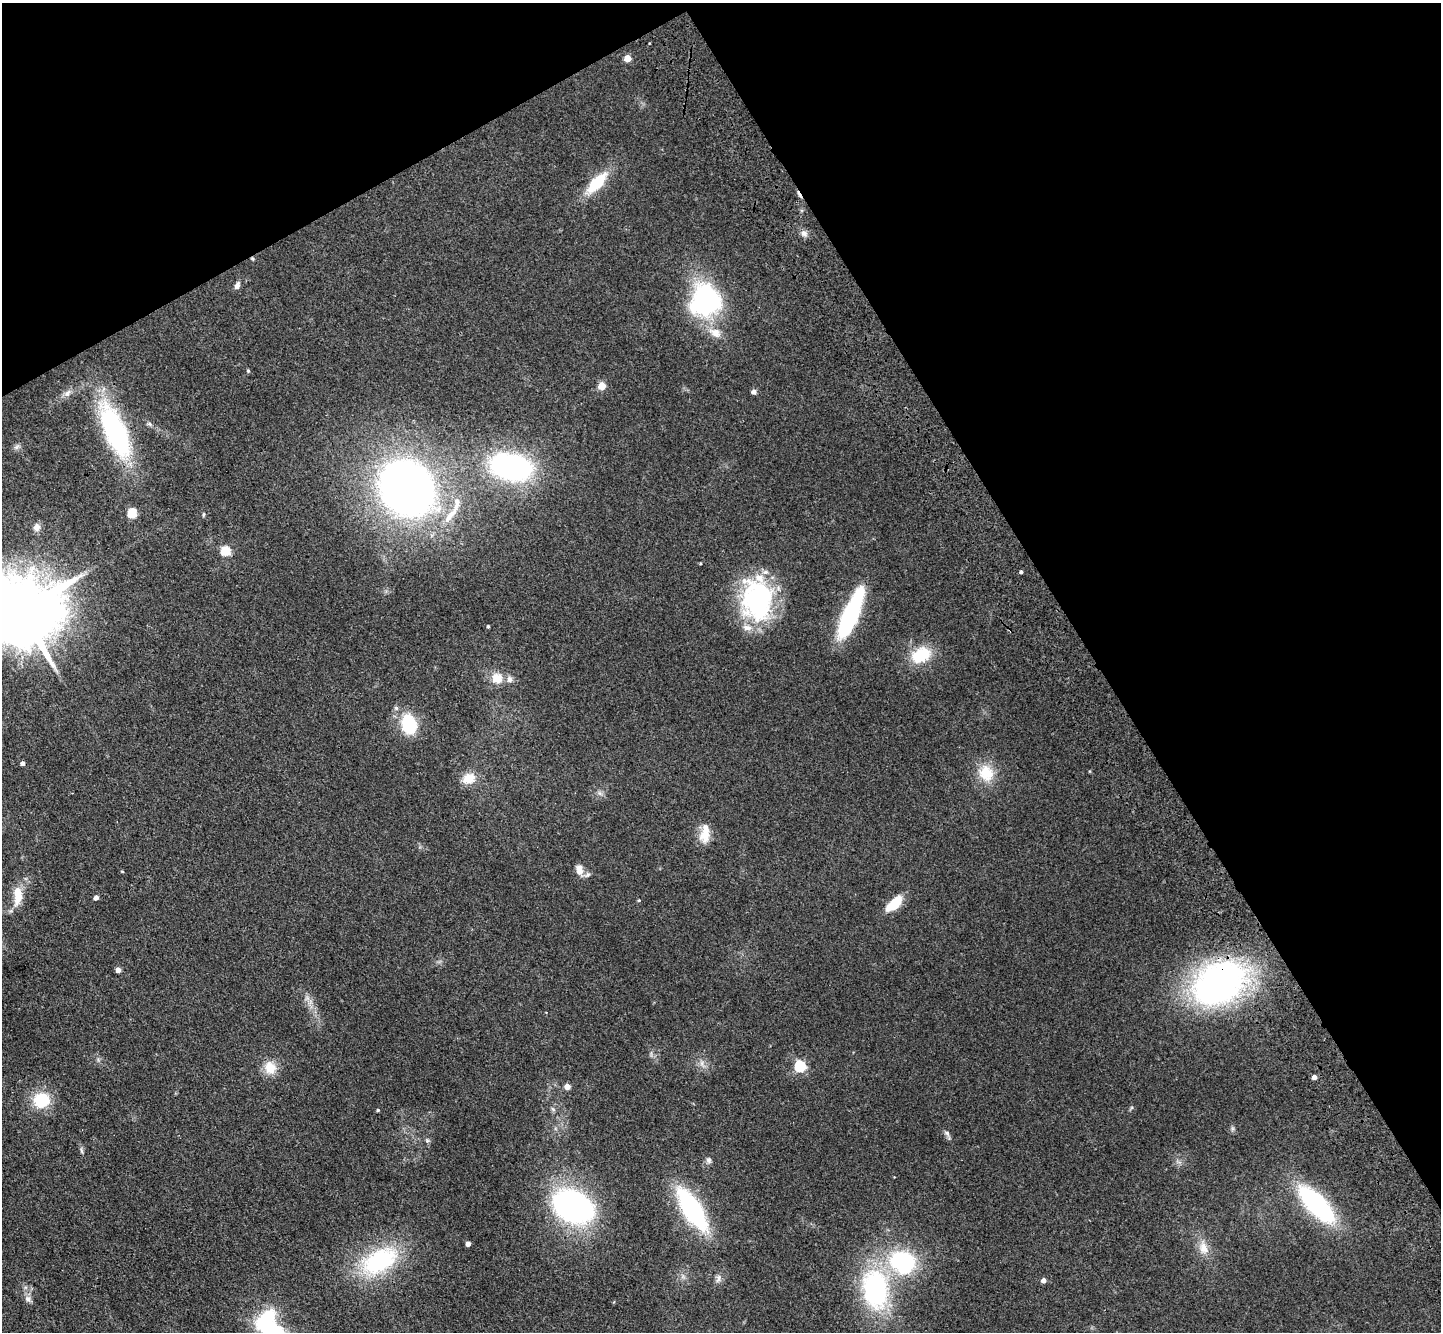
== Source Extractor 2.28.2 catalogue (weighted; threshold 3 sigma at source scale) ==
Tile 3 of 4 x 4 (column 3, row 1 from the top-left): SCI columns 2982-4420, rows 4350-5679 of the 5965 x 5897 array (HDU 1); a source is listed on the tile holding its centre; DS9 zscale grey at full resolution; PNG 1443 x 1334 px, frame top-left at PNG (2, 3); no overlay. Shown black and unused: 31% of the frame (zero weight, under 3 of 4 exposures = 6% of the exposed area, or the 3 px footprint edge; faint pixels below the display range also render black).
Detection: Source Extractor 2.28.2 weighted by HDU 2 'WHT'; one run over the whole footprint, this tile lists its part. Background 0.115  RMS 0.0064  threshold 0.0287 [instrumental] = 3 sigma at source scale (4.5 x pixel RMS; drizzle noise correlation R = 1.50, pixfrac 1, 0.05/0.05 arcsec/px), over >= 5 px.
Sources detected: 68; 1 inside a brighter object's white glare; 1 cosmic-ray / hot-pixel residue — not listed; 2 inside a brighter listed object's ellipse — not listed separately; the other 64 listed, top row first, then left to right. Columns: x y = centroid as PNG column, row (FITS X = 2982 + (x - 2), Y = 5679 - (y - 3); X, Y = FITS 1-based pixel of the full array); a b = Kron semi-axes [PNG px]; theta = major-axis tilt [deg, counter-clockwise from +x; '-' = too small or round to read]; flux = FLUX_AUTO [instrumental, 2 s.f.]
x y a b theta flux
627 58 5 5 - 11
597 183 28 12 46 23
804 233 9 7 -20 2.7
237 285 10 6 67 2.6
706 300 24 22 19 120
715 332 19 12 -31 8.6
248 371 5 4 - 0.86
602 386 5 5 - 15
754 392 5 4 - 3.1
67 393 11 6 45 2.8
115 431 63 22 -66 95
16 447 7 5 34 1.5
511 467 34 21 -12 140
407 488 42 36 -51 450
457 503 28 8 78 8.7
132 513 5 5 - 33
203 514 7 3 81 0.72
37 527 10 8 -88 3.6
225 551 5 5 - 38
1021 572 4 3 - 1.1
757 600 48 35 -86 89
21 611 22 17 25 7800
850 614 40 10 67 110
488 626 3 3 - 0.8
921 655 20 14 29 26
497 678 14 13 - 9.3
396 708 6 6 - 1.4
409 724 14 10 -76 44
23 763 4 4 - 2.4
986 773 22 19 -62 17
469 778 16 13 25 9.6
705 835 21 14 81 9.6
579 870 13 8 -82 5.2
122 871 4 3 - 0.56
588 875 9 7 50 1.8
18 896 22 10 88 13
96 898 4 4 - 3
639 900 4 4 - 0.59
894 904 20 10 42 16
118 970 4 4 - 5.7
1219 983 42 30 37 270
702 1063 9 4 -82 2
800 1066 5 5 - 61
270 1068 17 15 -69 10
1314 1077 4 4 - 3.6
567 1087 5 4 - 6.6
41 1100 17 15 11 24
553 1109 7 4 -37 1.1
378 1110 3 3 - 0.87
947 1133 8 6 -35 1.8
81 1150 8 3 -71 1.2
709 1160 8 6 -81 1.8
1316 1204 36 14 -46 110
573 1206 29 21 -29 200
692 1209 29 11 -58 140
468 1244 4 4 - 3.6
1203 1248 18 12 -74 7.9
379 1261 47 27 29 68
904 1265 16 13 -53 92
718 1278 13 6 75 2.7
1044 1280 4 4 - 3.6
875 1289 48 30 -81 94
28 1299 9 8 - 2.8
273 1330 36 16 -20 40
Overlapping masked pixels (flux is a lower limit): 2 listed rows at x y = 115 431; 1219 983
Isophote crosses this tile's border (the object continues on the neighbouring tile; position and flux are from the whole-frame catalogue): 2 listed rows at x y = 21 611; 273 1330
Unlisted compact peaks at least as high as the median listed source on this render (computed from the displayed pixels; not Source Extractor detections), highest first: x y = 427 1141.